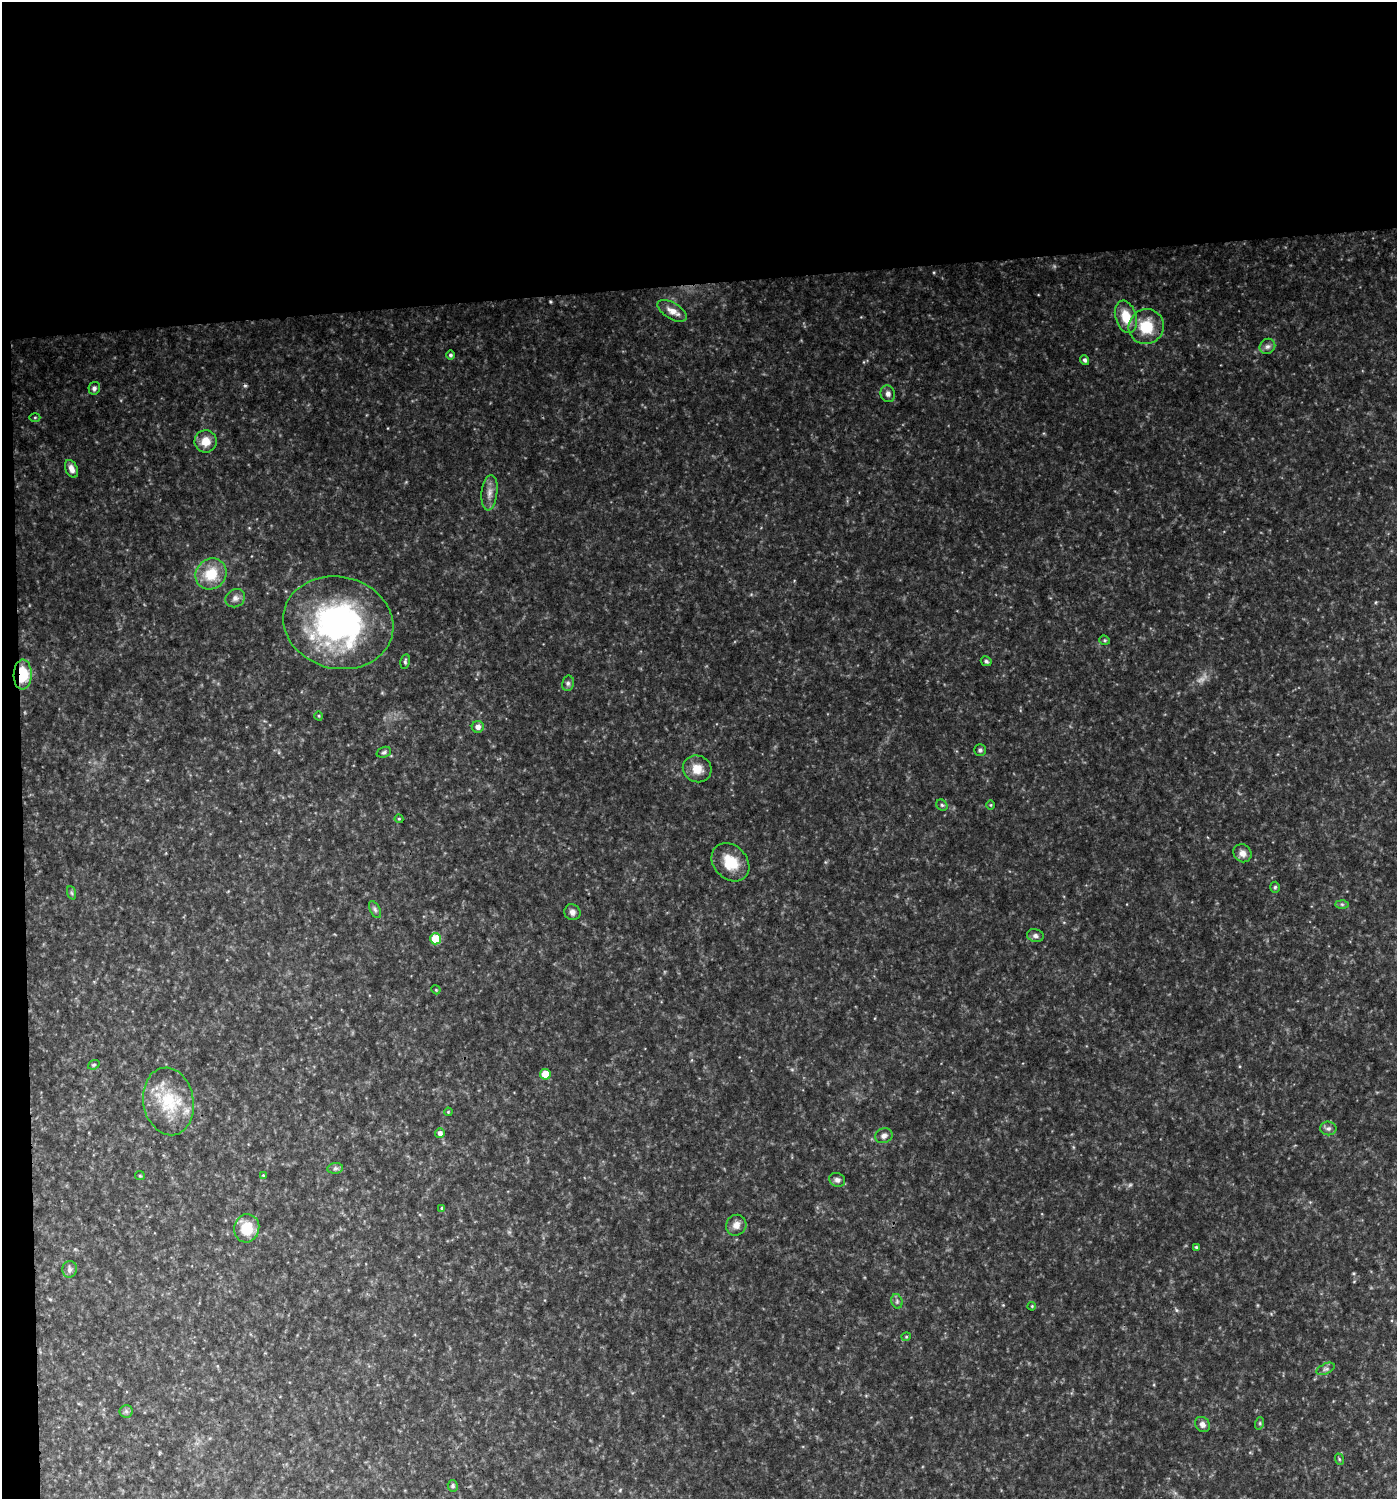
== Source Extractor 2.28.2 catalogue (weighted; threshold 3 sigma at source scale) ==
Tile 1 of 3 x 3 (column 1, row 1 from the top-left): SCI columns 6-1400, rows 2996-4492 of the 4238 x 4492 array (HDU 1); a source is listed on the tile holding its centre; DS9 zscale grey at full resolution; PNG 1399 x 1501 px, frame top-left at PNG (2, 2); each listed source drawn as its Kron ellipse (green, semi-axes under 4 px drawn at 4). Shown black and unused: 20% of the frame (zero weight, under 3 of 4 exposures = <1% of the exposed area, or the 3 px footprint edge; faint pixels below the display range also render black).
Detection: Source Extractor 2.28.2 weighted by HDU 2 'WHT'; one run over the whole footprint, this tile lists its part. Background 0.0914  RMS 0.0075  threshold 0.0339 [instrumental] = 3 sigma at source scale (4.5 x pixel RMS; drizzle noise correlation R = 1.50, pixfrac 1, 0.0396/0.0396 arcsec/px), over >= 5 px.
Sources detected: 65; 1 too faint to see at this stretch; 1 cosmic-ray / hot-pixel residue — neither listed nor drawn; the other 63 listed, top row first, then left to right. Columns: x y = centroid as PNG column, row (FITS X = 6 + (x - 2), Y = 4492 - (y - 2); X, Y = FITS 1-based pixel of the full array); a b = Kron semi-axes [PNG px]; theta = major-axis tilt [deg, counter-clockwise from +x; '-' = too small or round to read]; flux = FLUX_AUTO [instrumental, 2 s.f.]
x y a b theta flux
672 311 16 8 -31 7
1126 317 16 10 -73 16
1146 327 18 17 - 23
1267 346 8 7 - 2.9
450 355 4 4 - 1.4
1085 360 5 4 - 2
94 388 6 5 - 2.4
888 394 8 7 - 2.9
35 417 5 3 - 0.83
206 441 11 11 - 9.4
71 469 9 6 -66 4.4
489 493 18 8 83 5.9
211 574 16 14 47 21
235 598 10 8 34 3.6
338 623 55 46 -13 180
1105 640 5 4 - 1
405 661 7 4 78 1.5
986 661 5 4 - 1.6
23 675 15 9 88 25
568 683 8 6 77 1.9
319 716 5 3 - 0.61
478 727 6 6 - 4.2
980 750 6 5 - 1.5
384 752 7 5 20 1.5
697 769 14 13 - 9.9
942 805 6 5 - 1.3
991 805 5 3 - 0.74
399 819 4 4 - 0.75
1242 853 9 8 - 4.7
730 862 21 16 -47 18
1275 887 5 4 - 1.1
72 893 7 4 -70 1.2
1342 904 6 4 -1 1.2
375 910 9 5 -63 2
572 912 8 7 - 3.1
1035 936 8 6 -14 2.6
435 939 5 5 - 22
436 990 5 3 - 0.68
94 1065 6 4 20 0.99
545 1074 5 5 - 18
168 1101 34 25 -80 36
448 1112 4 3 - 0.59
1328 1128 8 7 - 2.5
440 1133 5 5 - 3.1
884 1136 9 7 21 3.2
335 1168 8 5 8 1.9
263 1175 4 3 - 0.66
140 1176 5 4 - 0.86
837 1180 8 6 -22 2.4
442 1208 4 3 - 0.79
736 1225 11 10 - 5.1
247 1228 14 12 77 19
1196 1247 3 3 - 0.91
70 1269 8 7 - 2.6
897 1301 7 5 -72 1.7
1032 1306 4 3 - 0.66
906 1337 4 4 - 0.78
1325 1369 9 5 25 2
126 1411 6 6 - 1.7
1260 1423 6 4 72 0.98
1202 1424 8 7 - 3.6
1339 1459 6 3 -72 0.91
453 1486 6 5 - 1.3
Overlapping masked pixels (flux is a lower limit): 1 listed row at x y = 23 675